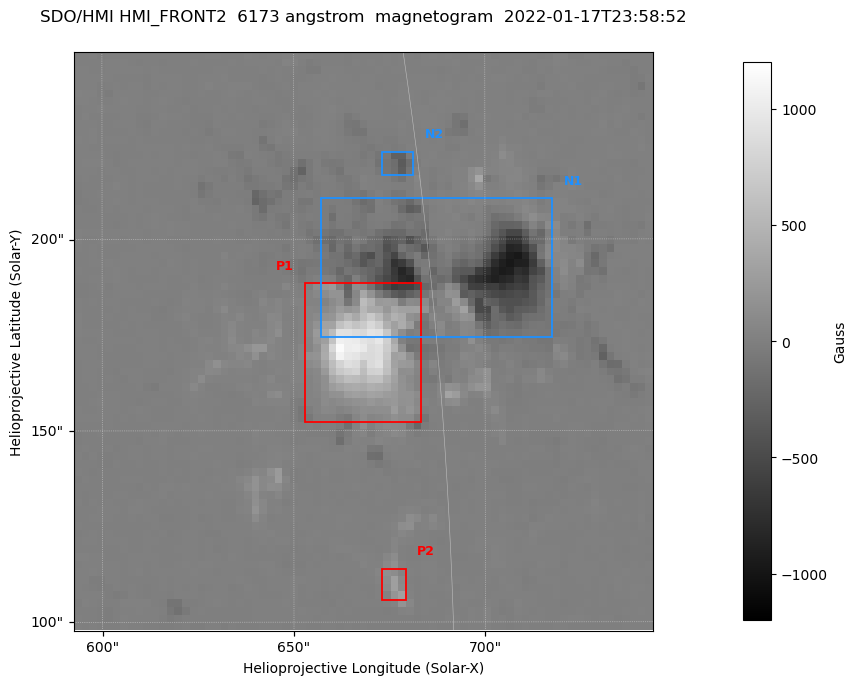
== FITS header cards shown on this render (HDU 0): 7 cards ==
TELESCOP= 'SDO/HMI '           / Telescope
INSTRUME= 'HMI_FRONT2'         / For HMI: HMI_SIDE1, HMI_FRONT2, or HMI_COMBINED
WAVELNTH=                6173. / [angstrom] Wavelength
DATE-OBS= '2022-01-17T23:58:52.400' / [ISO] Observation date {DATE__OBS}
CTYPE1  = 'HPLN-TAN'           / CTYPE1: HPLN
CTYPE2  = 'HPLT-TAN'           / CTYPE2: HPLT
BUNIT   = 'Gauss   '           / Physical Units

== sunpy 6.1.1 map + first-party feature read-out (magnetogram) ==
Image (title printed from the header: SDO/HMI HMI_FRONT2  6173 angstrom  magnetogram  2022-01-17T23:58:52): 75 x 75 px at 2.02 arcsec/px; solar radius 976 arcsec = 484 px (partial field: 0.8% of the solar disc is inside the frame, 100% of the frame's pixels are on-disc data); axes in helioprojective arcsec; data unit Gauss (BUNIT, on the colour bar)
Orientation: roll -0.0702 deg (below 1 deg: not rotated)
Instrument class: MAGNETOGRAM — CONTENT/DPC_OBSR says magnetogram
Display: grey scale clipped to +-1200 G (the 99.5th-percentile rule alone would give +-888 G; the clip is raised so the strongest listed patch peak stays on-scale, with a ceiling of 1500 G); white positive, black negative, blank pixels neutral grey
Flux patches: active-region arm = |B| over 3 px >= 100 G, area >= 9 px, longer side >= 3 px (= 6 arcsec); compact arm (3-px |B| >= 300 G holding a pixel >= 400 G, >= 4 px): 3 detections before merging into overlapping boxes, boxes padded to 3 px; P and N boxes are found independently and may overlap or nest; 2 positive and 2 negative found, all listed = drawn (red P1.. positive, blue N1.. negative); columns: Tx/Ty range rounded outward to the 5 arcsec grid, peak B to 10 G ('>+1200(sat)' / '<-1200(sat)' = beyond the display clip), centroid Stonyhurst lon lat
Positive patches:
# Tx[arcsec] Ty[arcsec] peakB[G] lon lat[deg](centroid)
P1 650..685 150..190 +1160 +43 +7
P2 670..680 105..115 +300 +44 +3
Negative patches:
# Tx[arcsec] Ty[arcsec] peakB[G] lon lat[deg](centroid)
N1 655..720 175..210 -970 +46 +8
N2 670..685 215..225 -350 +45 +10
Bipolar pairs (each listed P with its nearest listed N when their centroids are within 0.25 R_sun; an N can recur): P1-N1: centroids ~25 arcsec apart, P1 is south-east of N1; P2-N1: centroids ~75 arcsec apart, P2 is south of N1